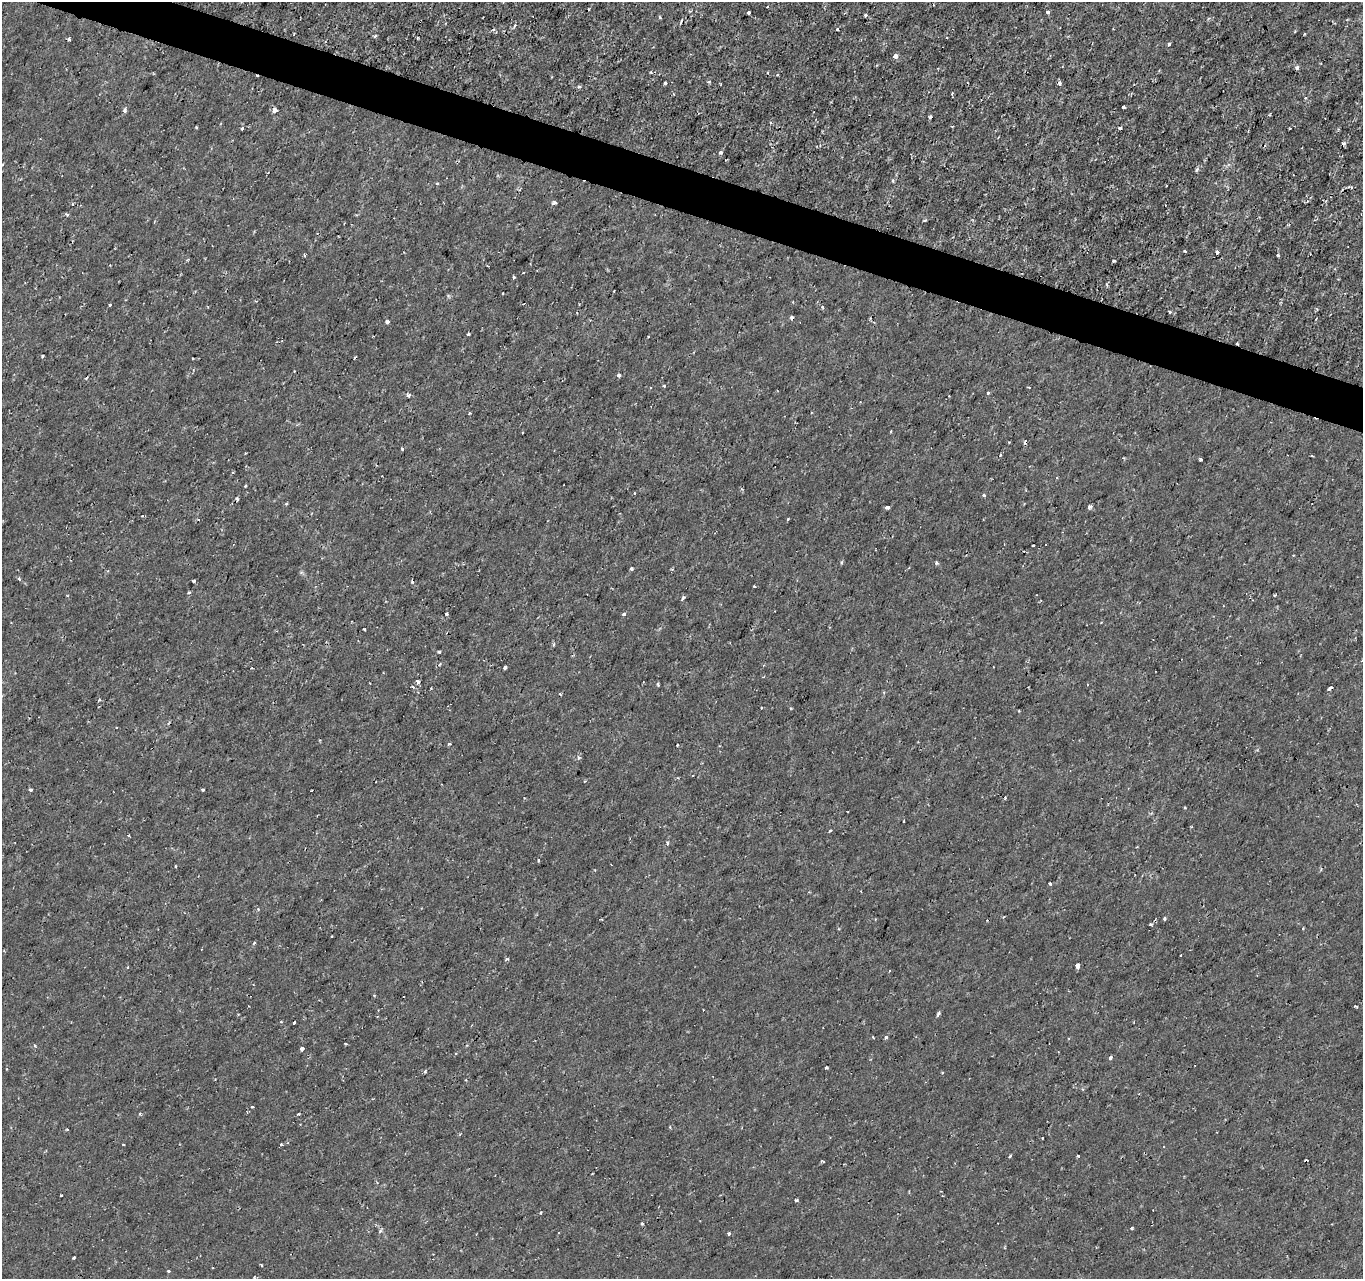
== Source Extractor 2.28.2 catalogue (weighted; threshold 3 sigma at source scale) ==
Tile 11 of 4 x 4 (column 3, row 3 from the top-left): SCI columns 2723-4083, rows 1491-2767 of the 5451 x 5597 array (HDU 1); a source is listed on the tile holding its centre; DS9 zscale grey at full resolution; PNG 1365 x 1281 px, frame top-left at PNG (2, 2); no overlay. Shown black and unused: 3% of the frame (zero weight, under 2 of 3 exposures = <1% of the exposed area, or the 3 px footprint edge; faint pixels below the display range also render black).
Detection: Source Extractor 2.28.2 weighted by HDU 2 'WHT'; one run over the whole footprint, this tile lists its part. Background -7.05e-05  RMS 9.5e-04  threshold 0.00429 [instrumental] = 3 sigma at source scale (4.5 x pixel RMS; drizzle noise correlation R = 1.50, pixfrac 1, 0.0396/0.0396 arcsec/px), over >= 5 px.
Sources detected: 156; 18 cosmic-ray / hot-pixel residue — not listed; the other 138 listed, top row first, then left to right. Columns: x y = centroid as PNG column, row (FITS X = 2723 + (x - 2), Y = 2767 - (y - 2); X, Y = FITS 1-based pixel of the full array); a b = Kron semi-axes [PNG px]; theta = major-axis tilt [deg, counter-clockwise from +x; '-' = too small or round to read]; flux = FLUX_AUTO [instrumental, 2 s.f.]
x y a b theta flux
768 7 3 2 - 0.17
1048 12 4 3 - 0.36
749 13 3 3 - 0.34
866 15 3 3 - 0.22
660 17 4 3 - 0.12
515 26 4 3 - 0.28
837 29 3 3 - 0.12
1304 34 3 2 - 0.11
375 36 5 3 - 0.16
69 39 5 3 - 0.42
1169 44 4 3 - 0.16
895 56 5 4 - 0.46
1297 67 4 4 - 0.24
709 81 4 4 - 0.12
665 83 3 3 - 0.3
1060 83 4 3 - 0.43
579 87 4 4 - 0.17
674 94 3 2 - 0.096
1305 98 4 4 - 0.1
1124 107 3 3 - 0.36
125 110 6 4 90 0.19
275 110 4 4 - 0.63
1269 115 3 3 - 0.098
930 117 3 3 - 0.23
242 128 3 3 - 0.37
1343 143 5 4 - 0.17
721 152 4 3 - 0.28
1197 170 5 3 - 0.21
437 184 4 3 - 0.079
1350 187 9 3 -15 0.15
233 199 4 2 - 0.075
555 203 7 4 18 0.24
72 204 3 3 - 0.12
67 215 5 4 - 0.13
1185 251 3 3 - 0.2
1217 252 4 3 - 0.47
304 255 4 3 - 0.13
1278 255 3 3 - 0.12
1113 261 3 3 - 0.14
513 277 3 3 - 0.16
110 305 3 3 - 0.14
822 307 5 3 - 0.11
1170 312 4 4 - 0.11
792 318 3 3 - 0.33
387 322 4 3 - 0.46
468 334 3 3 - 0.25
1237 343 3 2 - 0.13
43 356 3 3 - 0.19
619 375 4 3 - 0.31
664 386 3 2 - 0.091
1029 387 4 2 - 0.07
988 393 4 3 - 0.1
408 395 6 4 17 0.19
469 413 3 3 - 0.25
890 432 3 3 - 0.14
402 449 3 3 - 0.089
1201 459 3 3 - 0.19
1057 478 4 2 - 0.075
245 486 3 2 - 0.086
984 495 3 3 - 0.32
286 504 4 3 - 0.11
887 507 4 3 - 0.73
1089 507 4 3 - 0.31
788 519 4 3 - 0.082
1045 544 3 3 - 0.42
1033 545 3 2 - 0.091
1293 555 3 2 - 0.065
936 563 4 4 - 0.18
631 568 4 3 - 0.15
672 569 3 3 - 0.12
19 579 4 3 - 0.14
194 581 3 3 - 0.17
412 581 4 4 - 0.12
754 586 3 3 - 0.17
1275 595 5 3 - 0.084
683 598 7 3 70 0.15
446 614 3 3 - 0.2
624 614 4 3 - 0.23
364 629 3 3 - 0.11
553 644 5 4 - 0.14
439 652 3 3 - 0.16
252 668 2 2 - 0.084
505 668 4 3 - 0.37
418 682 4 3 - 0.46
658 685 4 3 - 0.11
413 687 3 3 - 0.26
1330 688 5 3 - 0.26
99 700 4 2 - 0.11
761 708 3 2 - 0.069
449 744 3 3 - 0.17
677 745 3 2 - 0.11
579 758 4 4 - 0.26
585 781 3 3 - 0.069
31 790 3 3 - 0.18
203 790 3 3 - 0.19
312 790 3 2 - 0.096
1185 807 3 3 - 0.12
830 831 4 3 - 0.12
667 842 4 4 - 0.21
538 861 3 3 - 0.15
175 866 4 2 - 0.085
1050 883 3 3 - 0.17
1164 919 4 4 - 0.15
1150 925 3 3 - 0.19
332 936 3 2 - 0.097
254 943 5 3 - 0.089
1181 955 3 2 - 0.065
507 959 4 3 - 0.15
1077 966 4 4 - 0.85
128 967 3 2 - 0.082
938 1014 6 3 60 0.24
281 1021 3 3 - 0.11
294 1023 3 3 - 0.97
873 1037 3 2 - 0.14
886 1037 4 4 - 0.24
345 1044 3 2 - 0.12
35 1046 3 3 - 0.19
302 1048 4 3 - 0.78
1110 1058 3 3 - 1.3
826 1067 3 3 - 0.51
425 1072 4 4 - 0.12
140 1114 4 3 - 0.12
298 1114 3 2 - 0.14
670 1127 3 3 - 0.12
281 1144 4 3 - 0.079
1010 1156 3 3 - 0.23
1078 1156 3 3 - 0.19
823 1161 4 3 - 0.1
61 1195 3 3 - 0.16
796 1200 4 3 - 0.14
642 1223 4 3 - 0.13
1131 1228 4 3 - 0.12
729 1234 3 3 - 0.15
74 1257 3 3 - 0.17
261 1265 4 3 - 0.08
213 1268 3 2 - 0.077
168 1271 3 3 - 0.23
254 1277 5 3 - 0.088
Overlapping masked pixels (flux is a lower limit): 3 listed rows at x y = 275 110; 792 318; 1237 343